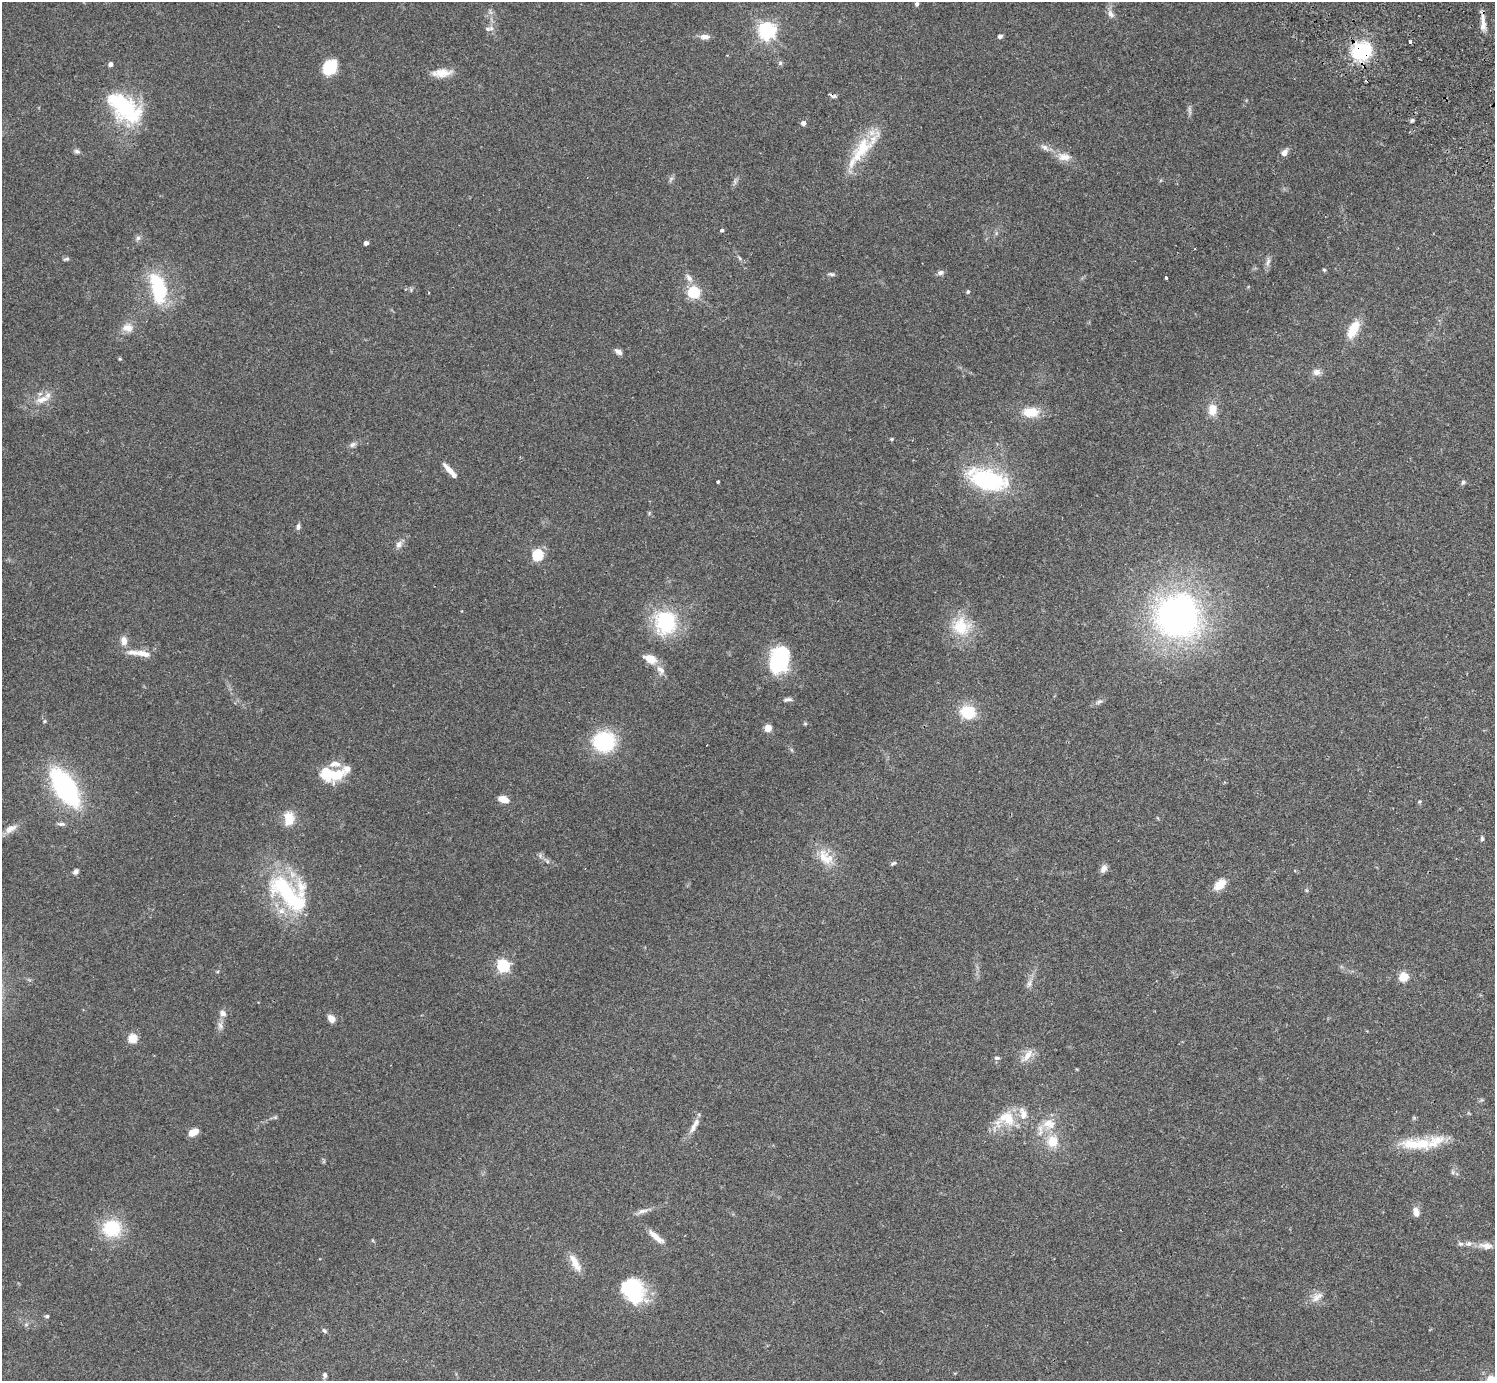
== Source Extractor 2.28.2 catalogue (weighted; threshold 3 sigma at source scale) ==
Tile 10 of 4 x 4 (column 2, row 3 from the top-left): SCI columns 1539-3031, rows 1726-3104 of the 6059 x 6069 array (HDU 1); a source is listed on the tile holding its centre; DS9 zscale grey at full resolution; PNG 1497 x 1383 px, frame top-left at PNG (2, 2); no overlay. Shown black and unused: <1% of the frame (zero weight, under 2 of 3 exposures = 3% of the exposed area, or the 3 px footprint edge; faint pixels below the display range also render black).
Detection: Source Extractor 2.28.2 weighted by HDU 2 'WHT'; one run over the whole footprint, this tile lists its part. Background 0.108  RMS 0.0064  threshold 0.0289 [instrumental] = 3 sigma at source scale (4.5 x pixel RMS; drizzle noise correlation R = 1.50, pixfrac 1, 0.05/0.05 arcsec/px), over >= 5 px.
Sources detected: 130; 4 inside a brighter object's white glare — not listed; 10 inside a brighter listed object's ellipse — not listed separately; the other 116 listed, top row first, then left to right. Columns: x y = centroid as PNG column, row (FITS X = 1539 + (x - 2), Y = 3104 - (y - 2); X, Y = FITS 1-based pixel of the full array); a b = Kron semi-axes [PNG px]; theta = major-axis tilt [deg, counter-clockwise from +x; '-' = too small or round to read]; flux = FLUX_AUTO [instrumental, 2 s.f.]
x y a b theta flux
917 4 4 4 - 1.7
1111 14 12 7 -62 3
1483 26 15 8 70 4.5
488 29 9 6 3 1.9
767 31 6 6 - 260
1000 36 5 4 - 1.8
705 37 11 6 0 4
1410 42 3 3 - 2.7
1362 51 21 18 24 41
780 63 7 5 -47 1.2
110 64 6 5 - 1.5
330 67 17 13 55 17
442 73 23 11 3 8.5
831 95 9 3 -19 2
124 107 27 26 - 46
1412 120 5 5 - 1.1
803 123 5 4 - 3
1045 147 13 7 -36 3.1
862 149 52 16 46 28
77 151 8 6 -19 1.6
1284 152 10 7 55 3.3
1064 157 20 11 -7 6.6
671 179 9 5 60 1.4
735 181 8 4 -89 1.4
722 230 4 4 - 1.1
138 238 6 6 - 1.7
366 243 4 4 - 2.9
67 259 7 4 25 1.1
1268 262 13 6 76 2.6
1324 270 5 4 - 0.73
941 272 9 6 5 2.1
832 274 9 5 -6 1.4
689 278 13 7 -52 3.2
1166 278 3 3 - 3.3
158 288 38 17 -77 41
694 292 5 5 - 80
968 292 5 5 - 1.2
429 293 3 2 - 0.42
127 328 13 11 -6 6.1
1353 329 22 10 62 13
618 352 10 6 -34 2.7
120 359 5 4 - 0.66
1317 372 10 8 -2 3.2
42 399 22 9 18 7.7
1212 410 13 10 87 8.3
1031 412 18 11 0 14
892 439 5 4 - 0.68
352 445 10 6 26 2.1
449 470 18 5 -45 6.5
988 480 41 20 -16 71
718 482 3 3 - 0.93
1463 482 7 5 57 1.2
298 526 7 6 - 1.9
399 544 10 8 53 3.2
538 555 5 5 - 62
1177 616 45 44 - 220
665 622 32 29 88 42
961 626 25 24 - 24
124 641 11 8 -83 4.5
143 654 22 8 -12 6.9
650 659 15 9 -23 8.7
779 660 19 12 69 95
661 670 14 9 -54 4.4
788 699 12 5 8 1.9
1099 702 11 6 35 2
968 712 17 14 -16 19
45 721 5 5 - 0.77
805 724 6 4 0 0.76
768 728 5 4 - 18
604 742 21 19 1 47
326 771 18 11 -70 16
339 775 12 11 - 8.8
65 787 37 17 -57 110
503 799 8 5 -17 10
1419 802 5 3 - 0.73
289 818 16 12 89 11
61 824 12 5 -8 1.9
11 829 18 9 30 5.3
1482 839 7 4 83 1.2
826 857 26 16 -42 14
547 861 7 4 -46 1.3
894 863 8 4 21 1.2
1103 869 10 7 58 3
75 872 7 6 - 2
1220 884 16 10 43 8.2
1306 890 5 4 - 0.75
287 893 51 22 -50 72
503 966 5 5 - 100
1403 977 5 5 - 33
1029 984 12 6 70 2.8
223 1014 10 8 -54 3.1
331 1019 9 7 -51 4.8
220 1026 12 7 -69 2.9
132 1038 5 5 - 34
1027 1056 22 8 52 6.4
997 1058 7 5 -1 1.3
275 1117 7 4 0 1
1007 1118 25 20 -15 19
1049 1124 20 16 -6 12
693 1128 17 8 64 5.1
193 1132 9 6 26 8.4
1052 1141 16 15 - 13
1413 1144 37 15 -6 19
1453 1172 6 6 - 1.3
642 1211 18 6 15 3.4
1416 1212 12 7 -72 4.3
112 1228 19 17 16 31
656 1237 25 7 -41 6.4
1469 1244 10 7 12 2.8
1486 1246 18 8 -5 5.5
575 1263 26 9 -61 7.6
634 1290 31 23 -46 40
1317 1297 19 10 39 5.5
47 1316 6 5 - 1
324 1331 7 4 -45 1.2
325 1375 6 5 - 1.5
Overlapping masked pixels (flux is a lower limit): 2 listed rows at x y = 1362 51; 831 95